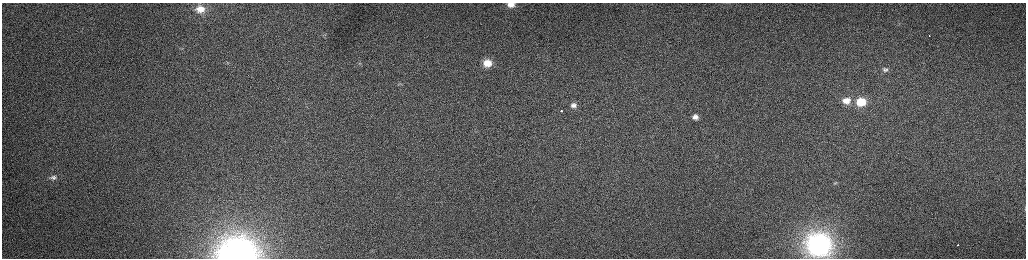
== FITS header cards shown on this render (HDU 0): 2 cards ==
NAXIS1  =                 2048 /fastest changing axis
NAXIS2  =                  512 /next to fastest changing axis

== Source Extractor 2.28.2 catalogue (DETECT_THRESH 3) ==
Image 2048 x 512 px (HDU 0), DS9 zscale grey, zoomed out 1/2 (1 PNG px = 2 x 2 image px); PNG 1028 x 260 px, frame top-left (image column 1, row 511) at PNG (2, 3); no overlay
Background 163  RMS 1.5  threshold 4.63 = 3 sigma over >= 5 px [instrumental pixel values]
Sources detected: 20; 1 cannot appear on this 1/2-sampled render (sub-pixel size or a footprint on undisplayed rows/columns) and is not listed; the other 19 listed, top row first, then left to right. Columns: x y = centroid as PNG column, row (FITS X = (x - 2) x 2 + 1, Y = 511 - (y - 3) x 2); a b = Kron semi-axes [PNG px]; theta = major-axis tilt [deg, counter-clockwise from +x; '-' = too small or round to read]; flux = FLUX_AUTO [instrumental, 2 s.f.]
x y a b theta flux
511 4 9 6 -2 2800
200 9 10 8 2 3600
929 35 2 1 - 200
227 62 4 3 - 350
359 63 4 3 - 330
487 63 8 7 - 5200
885 70 8 6 14 1100
400 84 5 4 - 500
846 101 10 9 - 4500
861 102 10 8 5 11000
573 105 10 8 0 2400
561 111 3 1 - 1100
695 117 9 8 - 2300
53 177 9 7 -3 1300
836 183 8 5 26 770
1025 209 8 3 -90 440
819 245 12 11 - 180000
957 245 2 1 - 890
237 253 20 15 0 160000
At the frame edge (FLAGS 8, measured only in part): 4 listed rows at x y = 511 4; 1025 209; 819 245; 237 253
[1 sub-pixel or undisplayed-footprint detection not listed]